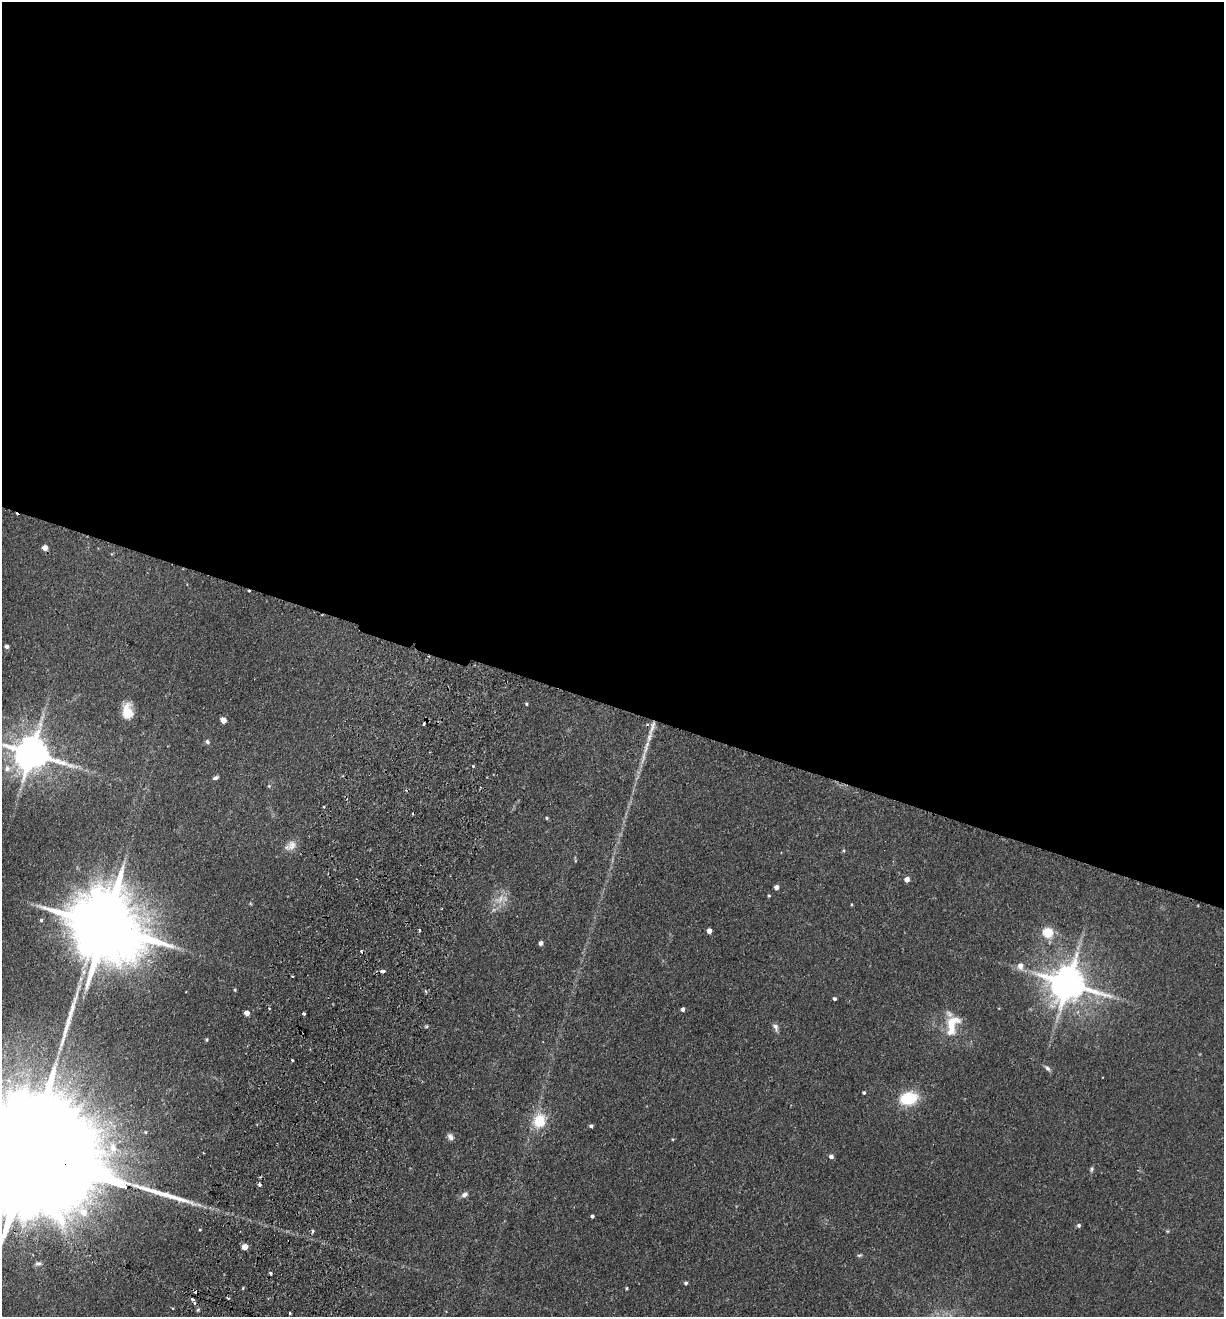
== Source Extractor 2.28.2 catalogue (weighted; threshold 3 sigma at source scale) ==
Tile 3 of 4 x 4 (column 3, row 1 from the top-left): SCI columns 2759-3980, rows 3966-5280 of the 5389 x 5300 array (HDU 1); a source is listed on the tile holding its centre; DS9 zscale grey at full resolution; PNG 1226 x 1319 px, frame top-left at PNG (2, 2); no overlay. Shown black and unused: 54% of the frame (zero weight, under 2 of 3 exposures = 3% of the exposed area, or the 3 px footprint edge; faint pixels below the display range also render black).
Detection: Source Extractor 2.28.2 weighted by HDU 2 'WHT'; one run over the whole footprint, this tile lists its part. Background 0.0897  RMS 0.0061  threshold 0.0274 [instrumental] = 3 sigma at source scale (4.5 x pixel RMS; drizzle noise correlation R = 1.50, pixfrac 1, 0.05/0.05 arcsec/px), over >= 5 px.
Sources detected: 81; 1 too faint to see at this stretch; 1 inside a brighter object's white glare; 10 cosmic-ray / hot-pixel residue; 1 long thin detection or spike segment (spike, bleed or trail) — not listed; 2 inside a brighter listed object's ellipse — not listed separately; the other 66 listed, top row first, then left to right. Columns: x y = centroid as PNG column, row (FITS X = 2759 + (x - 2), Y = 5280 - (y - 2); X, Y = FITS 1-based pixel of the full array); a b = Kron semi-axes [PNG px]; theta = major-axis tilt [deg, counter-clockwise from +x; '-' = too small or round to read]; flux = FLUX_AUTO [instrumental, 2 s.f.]
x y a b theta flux
45 548 4 4 - 5.4
249 591 3 2 - 1.3
7 646 5 4 - 1.6
526 704 4 3 - 0.67
127 711 16 10 -86 12
223 720 5 4 - 7
207 742 6 5 - 1.4
646 746 28 5 73 7.2
31 753 11 10 - 1700
473 766 3 2 - 1.1
7 768 9 8 - 3.7
215 778 7 4 21 1.5
269 786 5 5 - 0.72
324 807 3 2 - 0.86
547 818 5 3 - 0.84
291 845 15 12 50 5.2
844 850 5 4 - 0.73
907 879 4 4 - 4.7
776 887 4 4 - 2.8
769 896 4 3 - 0.72
500 899 19 10 38 7.5
851 904 4 3 - 0.54
41 920 5 4 - 1
105 926 26 18 -23 7800
419 930 4 2 - 0.75
709 931 4 4 - 4.1
1047 933 5 5 - 46
541 943 4 4 - 2.3
1020 966 7 6 - 4.3
383 971 4 3 - 5.5
1068 983 12 10 -15 1600
235 990 3 3 - 0.78
834 999 4 4 - 1.2
683 1009 4 3 - 1.8
247 1013 4 4 - 5.2
303 1013 3 3 - 2.4
952 1025 30 15 72 17
775 1027 11 6 -59 2.2
206 1040 5 3 - 0.72
292 1060 3 3 - 1
1047 1068 10 5 -47 1.8
864 1093 4 4 - 0.99
909 1098 20 14 11 23
539 1121 16 13 71 17
591 1126 4 3 - 1.3
145 1132 4 4 - 0.72
450 1137 8 6 -58 2.4
672 1139 3 3 - 0.52
113 1148 19 10 90 10
20 1151 117 24 -19 64000
831 1157 5 4 - 2.5
1091 1169 7 5 76 1.1
259 1184 5 4 - 1.5
464 1195 9 7 34 2.4
592 1216 3 3 - 1.3
1079 1225 5 4 - 1.4
245 1247 4 4 - 9.2
859 1255 7 4 25 0.83
38 1264 9 6 14 1.6
686 1283 4 4 - 1.3
243 1288 4 4 - 0.57
627 1288 4 3 - 0.63
192 1299 4 3 - 2
194 1303 3 3 - 1.8
198 1309 6 3 21 0.74
289 1313 3 3 - 2.2
Overlapping masked pixels (flux is a lower limit): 3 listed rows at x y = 249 591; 105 926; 20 1151
Isophote crosses this tile's border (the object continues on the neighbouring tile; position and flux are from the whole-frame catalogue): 2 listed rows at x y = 31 753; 20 1151